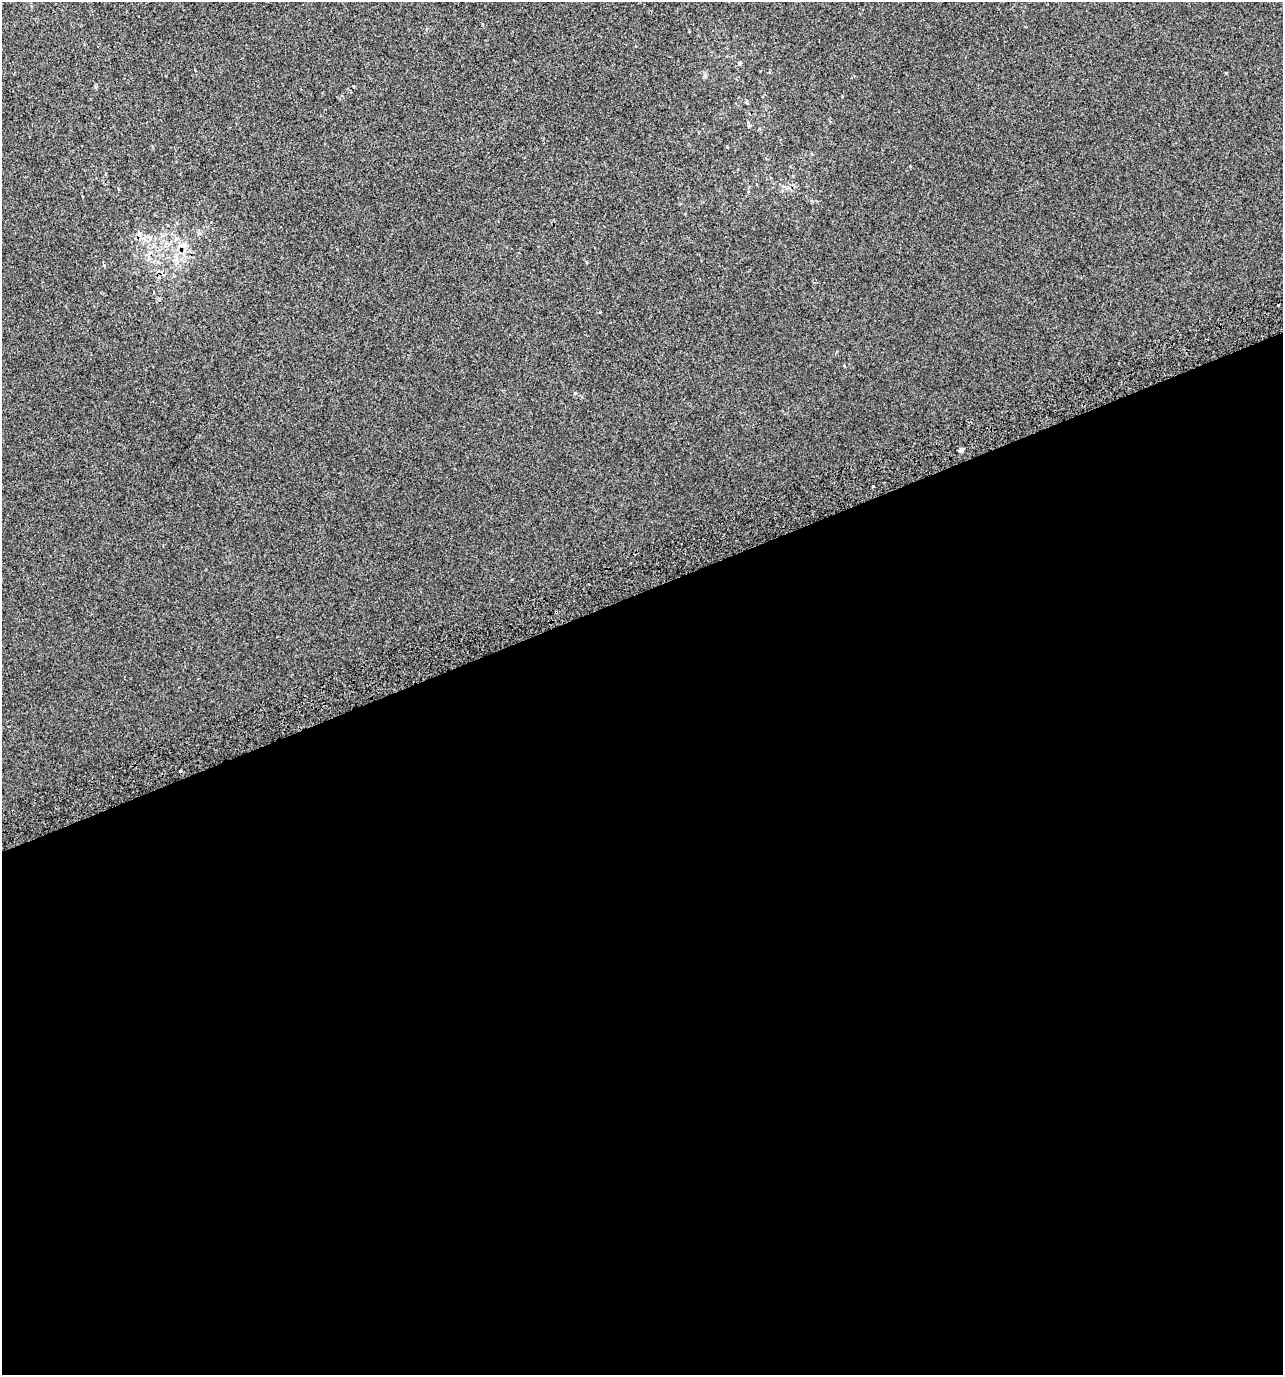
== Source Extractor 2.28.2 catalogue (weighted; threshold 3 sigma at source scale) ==
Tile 15 of 4 x 4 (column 3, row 4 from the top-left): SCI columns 2707-3987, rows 40-1412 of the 5358 x 5574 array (HDU 1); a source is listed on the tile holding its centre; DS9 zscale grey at full resolution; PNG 1285 x 1377 px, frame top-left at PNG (2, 2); no overlay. Shown black and unused: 57% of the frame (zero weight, under 2 of 3 exposures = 2% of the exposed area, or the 3 px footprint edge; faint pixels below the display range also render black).
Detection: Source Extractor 2.28.2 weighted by HDU 2 'WHT'; one run over the whole footprint, this tile lists its part. Background 3.17e-04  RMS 0.0073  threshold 0.033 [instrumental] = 3 sigma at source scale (4.5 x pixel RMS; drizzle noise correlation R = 1.50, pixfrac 1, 0.0396/0.0396 arcsec/px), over >= 5 px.
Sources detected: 8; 2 cosmic-ray / hot-pixel residue — not listed; the other 6 listed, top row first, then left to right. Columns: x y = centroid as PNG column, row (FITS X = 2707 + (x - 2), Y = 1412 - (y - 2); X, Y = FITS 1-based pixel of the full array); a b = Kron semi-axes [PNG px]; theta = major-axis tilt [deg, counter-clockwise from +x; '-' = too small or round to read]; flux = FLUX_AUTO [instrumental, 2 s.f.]
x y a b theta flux
139 234 8 7 - 2.9
167 243 7 4 -17 1.6
183 245 12 8 9 5.4
575 393 4 4 - 0.64
961 450 6 5 - 1.6
873 487 3 2 - 0.84
Overlapping masked pixels (flux is a lower limit): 1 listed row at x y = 139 234